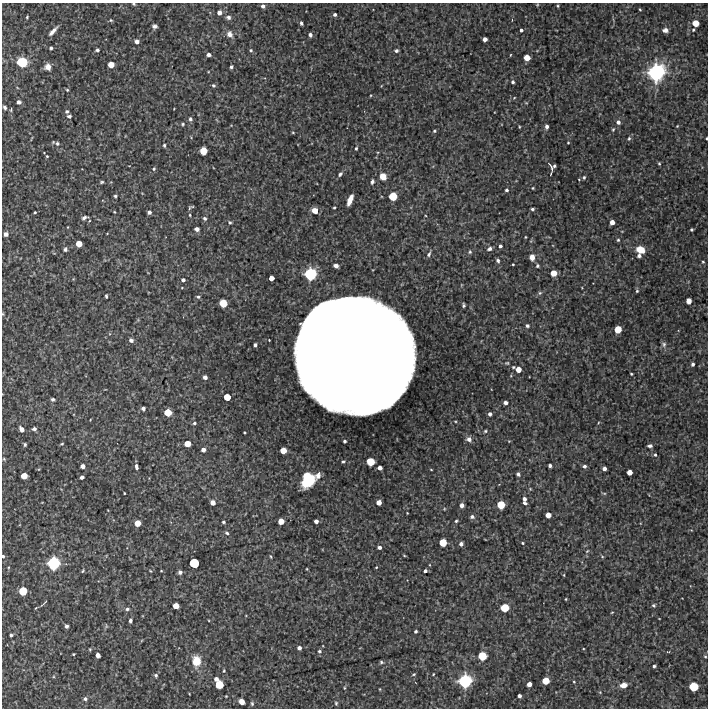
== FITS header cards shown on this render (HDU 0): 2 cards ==
NAXIS1  =                  706 /Length X axis
NAXIS2  =                  706 /Length Y axis

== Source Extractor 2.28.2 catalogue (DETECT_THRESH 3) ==
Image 706 x 706 px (HDU 0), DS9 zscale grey, 1 PNG px = 1 image px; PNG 710 x 710 px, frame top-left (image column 1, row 706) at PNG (2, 3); no overlay
Background 3370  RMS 300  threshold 910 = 3 sigma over >= 5 px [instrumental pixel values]
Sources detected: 243; all 243 listed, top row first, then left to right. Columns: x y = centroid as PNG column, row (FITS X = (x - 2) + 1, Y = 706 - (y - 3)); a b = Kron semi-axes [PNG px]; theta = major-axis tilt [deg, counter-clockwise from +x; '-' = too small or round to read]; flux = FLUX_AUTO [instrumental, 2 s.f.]
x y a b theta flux
133 4 4 3 - 2.4e+04
537 5 4 3 - 1.7e+04
263 6 4 3 - 5.6e+04
558 6 4 3 - 2.1e+04
640 9 3 2 - 1.8e+04
219 13 5 4 - 8.4e+04
335 15 3 3 - 4.7e+04
27 17 3 3 - 2.1e+04
228 17 5 5 - 5.3e+04
111 20 4 4 - 2.2e+04
301 23 4 3 - 3.5e+04
695 23 6 5 - 2.2e+05
154 26 5 4 - 5.5e+04
521 30 3 3 - 4.4e+04
665 30 5 4 - 8.3e+04
693 30 5 4 - 2.3e+04
53 31 11 3 46 1.1e+05
230 34 8 7 - 1.1e+05
310 35 4 3 - 6.1e+04
485 39 4 4 - 8.7e+04
137 41 4 4 - 8.6e+04
51 48 3 3 - 3.6e+04
97 50 4 4 - 4.4e+04
251 50 4 3 - 2.5e+04
396 51 4 4 - 4.4e+04
208 55 4 3 - 7.1e+04
510 55 3 2 - 1.4e+04
527 58 5 5 - 1.9e+05
22 62 10 8 -19 5.8e+05
111 65 5 5 - 2.0e+05
48 67 7 6 - 1.3e+05
231 67 4 3 - 4.0e+04
656 72 18 16 61 1.6e+06
513 82 4 4 - 4.0e+04
213 85 5 4 - 3.4e+04
67 90 4 3 - 2.1e+04
514 98 4 2 - 1.4e+04
19 102 4 4 - 7.1e+04
5 107 4 3 - 3.9e+04
11 110 4 3 - 2.3e+04
67 111 4 4 - 4.0e+04
69 116 6 4 -6 4.3e+04
190 119 6 5 - 4.4e+04
618 122 5 5 - 6.8e+04
183 124 5 4 - 2.6e+04
677 126 4 3 - 1.6e+04
519 127 4 2 - 1.6e+04
547 127 5 4 - 6.0e+04
613 129 5 4 - 2.5e+04
434 131 4 4 - 2.5e+04
293 132 3 3 - 1.8e+04
629 138 6 5 - 3.5e+04
707 138 3 2 - 1.9e+04
57 143 6 5 - 4.0e+04
568 143 3 2 - 1.6e+04
164 145 4 3 - 3.0e+04
356 148 4 3 - 2.7e+04
203 151 6 6 - 2.8e+05
47 156 3 3 - 1.9e+04
659 164 4 3 - 2.3e+04
554 166 4 3 - 3.2e+04
552 168 12 3 -61 4.0e+04
154 169 5 4 - 3.0e+04
551 173 7 2 74 1.6e+04
340 174 6 4 47 4.6e+04
383 176 7 6 - 2.0e+05
584 177 4 3 - 2.5e+04
579 180 3 3 - 1.6e+04
102 182 5 3 - 2.6e+04
372 182 6 4 77 4.3e+04
533 188 3 3 - 1.9e+04
506 190 4 3 - 3.5e+04
115 196 3 3 - 3.0e+04
393 196 6 6 - 3.4e+05
350 200 10 4 68 2.1e+05
189 208 7 4 64 2.8e+04
334 208 3 2 - 2.2e+04
532 209 3 3 - 3.4e+04
315 211 6 5 - 1.6e+05
35 212 3 2 - 1.9e+04
114 212 3 2 - 1.5e+04
149 212 4 4 - 6.0e+04
190 215 4 3 - 1.8e+04
84 218 7 4 21 5.6e+04
205 218 5 5 - 4.4e+04
230 222 5 4 - 2.8e+04
612 222 4 4 - 1.1e+05
68 227 4 2 - 1.3e+04
197 229 4 4 - 8.8e+04
691 230 3 3 - 2.9e+04
6 234 4 4 - 8.5e+04
525 237 4 2 - 1.5e+04
618 240 4 4 - 2.4e+04
79 244 5 5 - 1.9e+05
500 246 4 3 - 4.4e+04
65 249 5 4 - 4.5e+04
489 249 6 4 29 5.6e+04
640 250 9 6 -24 2.7e+05
470 252 6 4 69 3.0e+04
429 254 8 5 64 4.7e+04
639 256 4 4 - 5.4e+04
532 257 7 6 - 1.2e+05
498 260 5 4 - 5.0e+04
703 262 4 3 - 1.9e+04
513 264 2 2 - 1.9e+04
336 266 5 4 - 7.2e+04
537 266 5 5 - 3.5e+04
553 273 5 5 - 2.0e+05
310 274 9 9 - 7.4e+05
271 278 4 4 - 1.2e+05
183 280 4 3 - 5.5e+04
182 288 4 2 - 1.4e+04
637 291 4 3 - 2.7e+04
540 293 6 5 - 3.3e+04
106 296 4 3 - 2.7e+04
198 297 5 4 - 3.4e+04
689 301 5 4 - 1.4e+05
223 303 6 6 - 3.3e+05
463 305 4 3 - 3.7e+04
3 314 5 3 - 1.8e+04
527 326 5 4 - 4.3e+04
618 329 6 5 - 2.6e+05
131 340 6 5 - 6.0e+04
664 344 7 7 - 5.1e+04
255 345 4 3 - 4.4e+04
354 355 100 94 -66 8.6e+07
507 363 5 4 - 2.5e+04
693 364 4 3 - 4.5e+04
513 367 4 3 - 2.5e+04
518 369 5 5 - 1.6e+05
631 374 3 2 - 2.1e+04
205 377 4 4 - 7.3e+04
227 397 5 5 - 2.4e+05
53 399 4 4 - 3.7e+04
505 403 5 4 - 6.2e+04
143 408 4 3 - 6.1e+04
168 412 6 6 - 2.7e+05
490 414 4 3 - 5.7e+04
194 423 4 3 - 3.3e+04
21 429 5 4 - 1.0e+05
34 429 4 4 - 5.0e+04
485 431 4 4 - 2.7e+04
244 432 3 2 - 1.9e+04
469 439 7 6 - 7.9e+04
344 441 3 3 - 3.5e+04
25 444 4 3 - 2.9e+04
62 444 4 3 - 2.3e+04
187 444 5 5 - 1.8e+05
650 446 5 4 - 5.0e+04
203 450 4 4 - 7.9e+04
283 450 5 5 - 1.9e+05
655 455 5 4 - 3.1e+04
4 459 5 3 - 1.9e+04
343 461 3 3 - 2.5e+04
370 462 6 6 - 3.2e+05
83 466 4 4 - 8.5e+04
136 466 5 3 - 6.6e+04
550 466 3 3 - 5.3e+04
584 466 5 4 - 5.2e+04
380 468 4 4 - 8.0e+04
604 468 4 4 - 7.0e+04
629 472 4 4 - 1.3e+05
518 474 5 4 - 4.4e+04
318 475 7 6 - 9.8e+04
24 476 5 5 - 1.9e+05
82 477 4 4 - 6.4e+04
308 479 13 10 77 8.9e+05
124 493 3 2 - 1.8e+04
604 493 6 3 -18 2.2e+04
524 499 4 4 - 6.5e+04
379 502 4 4 - 1.2e+05
213 503 5 4 - 1.2e+05
525 503 4 3 - 4.1e+04
462 505 4 4 - 8.5e+04
501 505 6 6 - 3.1e+05
548 515 5 4 - 1.4e+05
472 517 5 5 - 5.1e+04
281 521 5 5 - 1.7e+05
316 521 4 4 - 7.3e+04
456 521 3 3 - 2.8e+04
223 522 4 3 - 3.0e+04
137 523 5 5 - 2.0e+05
227 533 5 3 - 3.6e+04
443 542 6 6 - 2.8e+05
522 543 3 3 - 2.3e+04
461 544 4 4 - 6.1e+04
379 547 4 3 - 5.5e+04
587 551 6 3 44 2.0e+04
3 556 3 3 - 2.9e+04
602 556 5 3 - 1.8e+04
271 557 5 2 - 1.9e+04
53 563 11 10 - 8.1e+05
194 563 7 7 - 4.5e+05
376 567 3 3 - 1.6e+04
307 569 4 3 - 1.5e+04
83 571 5 3 - 2.1e+04
151 571 4 2 - 1.5e+04
425 571 3 3 - 4.7e+04
180 572 4 4 - 5.4e+04
564 575 5 3 - 1.6e+04
23 591 6 6 - 3.3e+05
566 599 3 2 - 1.5e+04
44 603 12 2 44 2.5e+04
654 605 4 4 - 3.0e+04
176 606 5 5 - 1.8e+05
36 608 4 2 - 1.5e+04
505 608 7 7 - 3.4e+05
127 609 5 4 - 4.5e+04
612 612 4 2 - 1.4e+04
130 621 4 3 - 5.6e+04
66 626 4 4 - 4.7e+04
416 631 3 3 - 3.4e+04
11 635 3 3 - 4.0e+04
299 648 4 4 - 6.8e+04
90 649 4 3 - 1.8e+04
319 651 5 5 - 4.0e+04
73 654 3 2 - 2.1e+04
98 655 4 4 - 1.0e+05
482 656 7 7 - 3.7e+05
705 657 4 3 - 1.9e+04
196 661 11 9 -89 3.6e+05
381 662 5 4 - 3.2e+04
654 666 3 3 - 3.8e+04
224 671 5 3 - 2.3e+04
414 674 4 3 - 2.3e+04
433 674 3 3 - 1.5e+04
156 675 5 5 - 4.0e+04
216 679 5 5 - 6.2e+04
465 681 11 11 - 8.9e+05
546 681 6 5 - 2.5e+05
574 682 4 3 - 1.7e+04
529 684 4 4 - 1.0e+05
219 685 6 6 - 3.2e+05
623 685 7 5 13 1.5e+05
693 687 7 7 - 4.0e+05
344 688 5 3 - 1.8e+04
380 689 4 2 - 1.4e+04
600 692 4 4 - 1.7e+04
519 696 4 3 - 6.0e+04
85 699 5 4 - 4.9e+04
242 702 5 4 - 1.6e+05
336 703 6 4 -90 3.2e+04
252 704 6 4 -88 3.3e+04
At the frame edge (FLAGS 8, measured only in part): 4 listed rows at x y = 133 4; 707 138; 3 314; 3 556

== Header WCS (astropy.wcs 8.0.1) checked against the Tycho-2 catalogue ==
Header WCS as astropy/WCSLIB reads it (CRVAL/CRPIX/CD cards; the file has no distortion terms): RA---TAN/DEC--TAN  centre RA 11:14:48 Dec +55:01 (168.70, +55.02 deg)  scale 1.7 arcsec/px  FOV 20.0' x 20.0'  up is -3 deg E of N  parity normal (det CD < 0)
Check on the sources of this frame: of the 60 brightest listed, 4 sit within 2.3 arcsec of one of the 6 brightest Tycho-2 stars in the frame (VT <= 12.02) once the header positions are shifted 0.73 arcsec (0.69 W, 0.25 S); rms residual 0.76 arcsec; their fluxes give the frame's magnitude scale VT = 26.58 - 2.5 log10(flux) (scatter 0.10 mag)
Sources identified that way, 4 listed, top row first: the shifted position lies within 2.3 arcsec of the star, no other Tycho-2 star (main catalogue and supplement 1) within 4.6 arcsec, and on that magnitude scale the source's flux lands within +1.5 / -3 mag of the star's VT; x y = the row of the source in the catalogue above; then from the Tycho-2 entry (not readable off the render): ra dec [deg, ICRS J2000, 3 dp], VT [Tycho-2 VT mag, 2 dp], TYC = Tycho-2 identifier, HIP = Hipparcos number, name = IAU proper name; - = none
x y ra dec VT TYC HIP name
656 72 168.436 +55.143 10.94 3827-399-1 - -
310 274 168.732 +55.059 11.83 3827-457-1 - -
53 563 168.956 +54.929 12.02 3825-24-1 - -
465 681 168.624 +54.862 11.77 3824-1052-1 - -